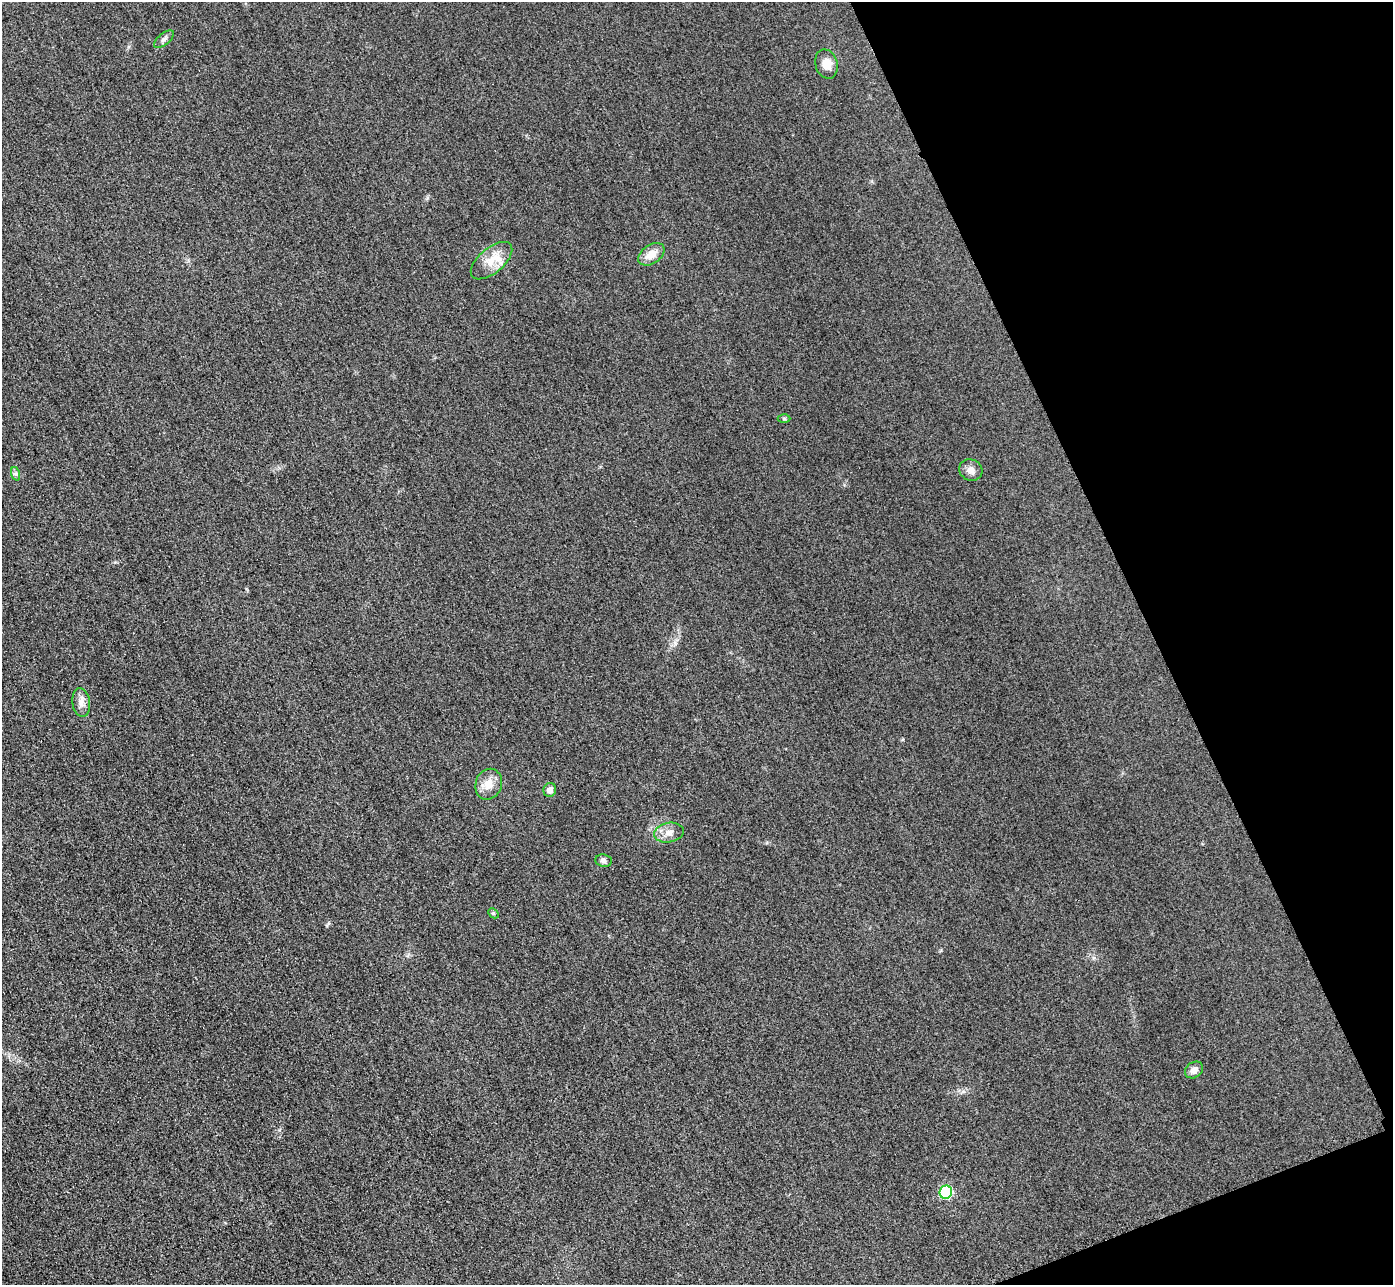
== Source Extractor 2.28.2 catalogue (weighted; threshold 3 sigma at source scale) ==
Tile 12 of 4 x 4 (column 4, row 3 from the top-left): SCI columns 4204-5594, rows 1590-2872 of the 5626 x 5614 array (HDU 1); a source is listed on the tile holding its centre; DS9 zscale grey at full resolution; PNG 1395 x 1287 px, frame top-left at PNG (2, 2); each listed source drawn as its Kron ellipse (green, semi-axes under 4 px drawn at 4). Shown black and unused: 19% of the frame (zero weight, under 3 of 4 exposures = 3% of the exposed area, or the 3 px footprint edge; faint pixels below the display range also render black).
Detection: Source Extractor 2.28.2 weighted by HDU 2 'WHT'; one run over the whole footprint, this tile lists its part. Background 0.0828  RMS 0.017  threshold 0.0787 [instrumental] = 3 sigma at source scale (4.5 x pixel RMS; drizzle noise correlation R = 1.50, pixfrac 1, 0.05/0.05 arcsec/px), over >= 5 px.
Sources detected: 15; all 15 listed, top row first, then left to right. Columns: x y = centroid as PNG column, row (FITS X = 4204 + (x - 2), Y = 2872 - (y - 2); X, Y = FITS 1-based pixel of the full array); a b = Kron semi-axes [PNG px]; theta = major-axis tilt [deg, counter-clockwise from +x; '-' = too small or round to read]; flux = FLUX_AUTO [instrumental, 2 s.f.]
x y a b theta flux
164 39 12 5 39 5.9
826 64 15 11 -73 20
651 254 14 9 35 20
492 261 25 12 40 31
784 418 6 4 -1 2.5
971 470 12 10 -26 11
16 474 7 4 -72 3.6
81 703 14 9 -81 12
489 784 16 13 67 23
550 790 7 6 - 9.4
669 833 15 10 9 15
603 861 8 6 -8 5.8
493 913 6 4 -43 2.3
1194 1070 10 7 35 11
946 1192 6 6 - 170